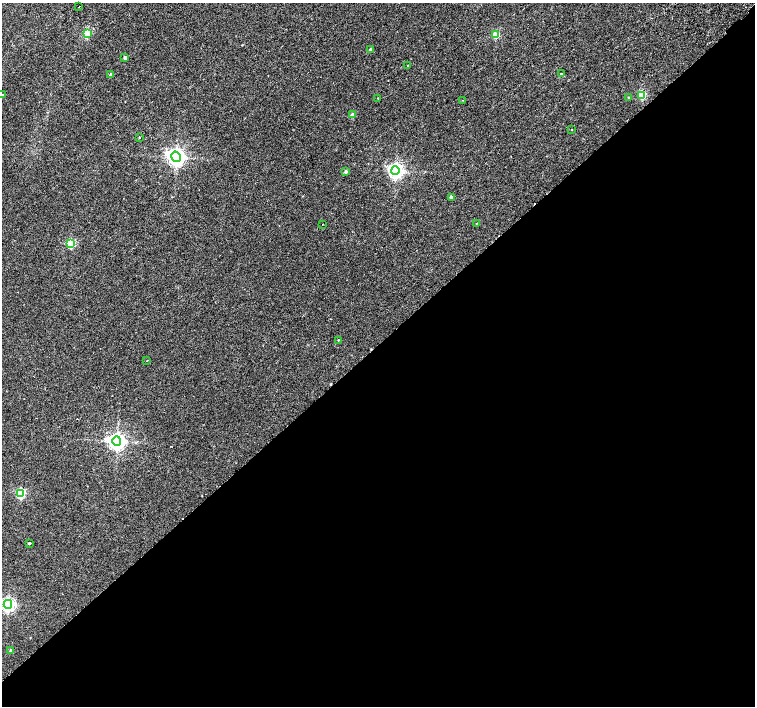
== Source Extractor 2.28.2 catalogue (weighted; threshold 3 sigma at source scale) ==
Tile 15 of 4 x 4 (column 3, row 4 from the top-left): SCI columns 3063-4567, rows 264-1671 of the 6118 x 6093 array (HDU 1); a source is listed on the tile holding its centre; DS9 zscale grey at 2 x 2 block average (1 PNG px = mean of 2 x 2 image px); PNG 757 x 708 px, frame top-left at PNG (2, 3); each listed source drawn as its Kron ellipse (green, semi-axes under 4 px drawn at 4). Shown black and unused: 51% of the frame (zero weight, under 2 of 3 exposures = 3% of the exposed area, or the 3 px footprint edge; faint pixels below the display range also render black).
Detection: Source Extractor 2.28.2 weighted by HDU 2 'WHT'; one run over the whole footprint, this tile lists its part. Background 0.00525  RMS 0.0036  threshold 0.0162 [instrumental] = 3 sigma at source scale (4.5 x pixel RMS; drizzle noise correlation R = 1.50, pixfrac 1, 0.0396/0.0396 arcsec/px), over >= 5 px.
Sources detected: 33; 3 cosmic-ray / hot-pixel residue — neither listed nor drawn; the other 30 listed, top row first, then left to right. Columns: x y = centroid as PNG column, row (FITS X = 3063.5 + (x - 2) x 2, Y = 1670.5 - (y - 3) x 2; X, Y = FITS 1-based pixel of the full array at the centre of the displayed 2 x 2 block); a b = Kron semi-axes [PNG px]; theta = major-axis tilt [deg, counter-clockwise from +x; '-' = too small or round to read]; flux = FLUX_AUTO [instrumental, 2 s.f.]
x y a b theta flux
79 7 2 2 - 1.8
87 34 3 3 - 35
496 35 3 3 - 23
371 49 2 2 - 2.1
125 58 2 2 - 4.9
407 65 2 2 - 0.34
561 74 3 2 - 0.61
111 75 2 2 - 4.6
2 95 2 2 - 0.97
642 95 3 3 - 32
628 97 2 2 - 0.68
378 98 2 2 - 0.44
463 100 2 2 - 0.75
353 115 2 2 - 6.3
572 129 2 2 - 1
139 137 2 2 - 0.58
176 157 5 4 - 360
395 171 4 4 - 230
346 172 2 2 - 2.3
451 197 2 2 - 2.6
477 223 2 2 - 0.26
323 224 2 2 - 0.28
71 244 3 3 - 47
338 340 2 2 - 0.38
147 361 2 2 - 0.67
117 441 4 4 - 350
21 493 3 3 - 53
29 543 2 2 - 0.99
8 604 4 4 - 190
11 651 3 3 - 1.6
Isophote crosses this tile's border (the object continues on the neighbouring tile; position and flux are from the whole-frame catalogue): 1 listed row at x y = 2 95
Diffuse or blended objects may show on this block-average render without a row.